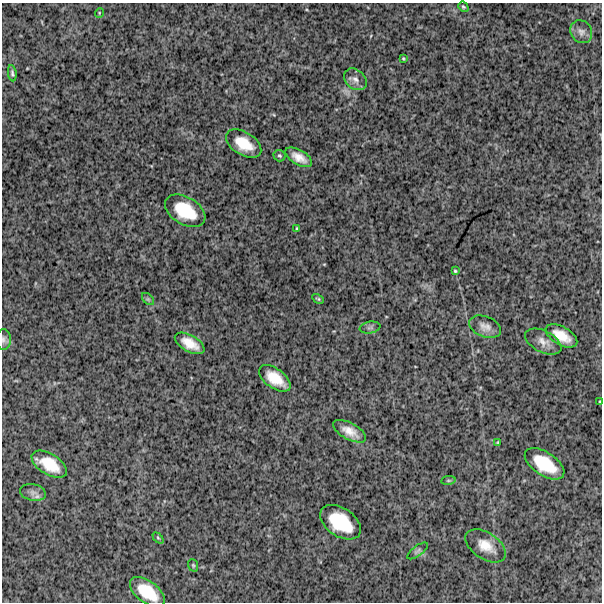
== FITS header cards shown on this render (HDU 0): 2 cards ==
NAXIS1  =                  600
NAXIS2  =                  600

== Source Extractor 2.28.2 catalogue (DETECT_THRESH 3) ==
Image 600 x 600 px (HDU 0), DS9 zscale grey, 1 PNG px = 1 image px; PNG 604 x 604 px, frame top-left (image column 1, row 600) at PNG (2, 3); each listed source drawn as its Kron ellipse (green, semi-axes under 4 px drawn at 4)
Background 1400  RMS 250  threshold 740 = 3 sigma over >= 5 px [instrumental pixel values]
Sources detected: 34; all 34 listed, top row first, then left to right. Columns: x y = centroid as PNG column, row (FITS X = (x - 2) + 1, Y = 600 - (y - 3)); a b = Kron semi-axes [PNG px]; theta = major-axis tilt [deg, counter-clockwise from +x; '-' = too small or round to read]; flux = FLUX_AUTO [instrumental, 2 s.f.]
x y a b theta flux
463 7 5 4 - 23000
99 13 5 3 - 13000
581 32 12 10 -53 97000
403 59 3 3 - 17000
12 73 8 4 -82 30000
355 79 12 9 -41 99000
244 144 19 11 -32 370000
279 156 6 5 - 28000
299 157 15 7 -31 170000
185 211 22 13 -31 600000
297 229 4 3 - 22000
455 271 4 4 - 21000
148 299 7 4 -44 31000
318 299 6 4 -29 22000
370 327 10 6 9 47000
485 327 16 10 -22 130000
561 336 17 9 -30 280000
3 339 10 7 -90 58000
543 342 19 11 -27 150000
190 343 16 8 -30 240000
275 378 18 9 -36 340000
600 401 3 2 - 13000
350 431 18 8 -28 200000
498 442 4 3 - 17000
49 464 20 10 -31 410000
545 464 22 11 -33 560000
448 480 7 3 8 21000
33 492 13 8 -11 93000
340 522 23 14 -34 710000
158 538 6 4 -45 23000
486 546 22 13 -34 270000
418 551 12 5 37 38000
193 565 6 5 - 24000
147 592 20 11 -37 500000
At the frame edge (FLAGS 8, measured only in part): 2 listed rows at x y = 3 339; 600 401